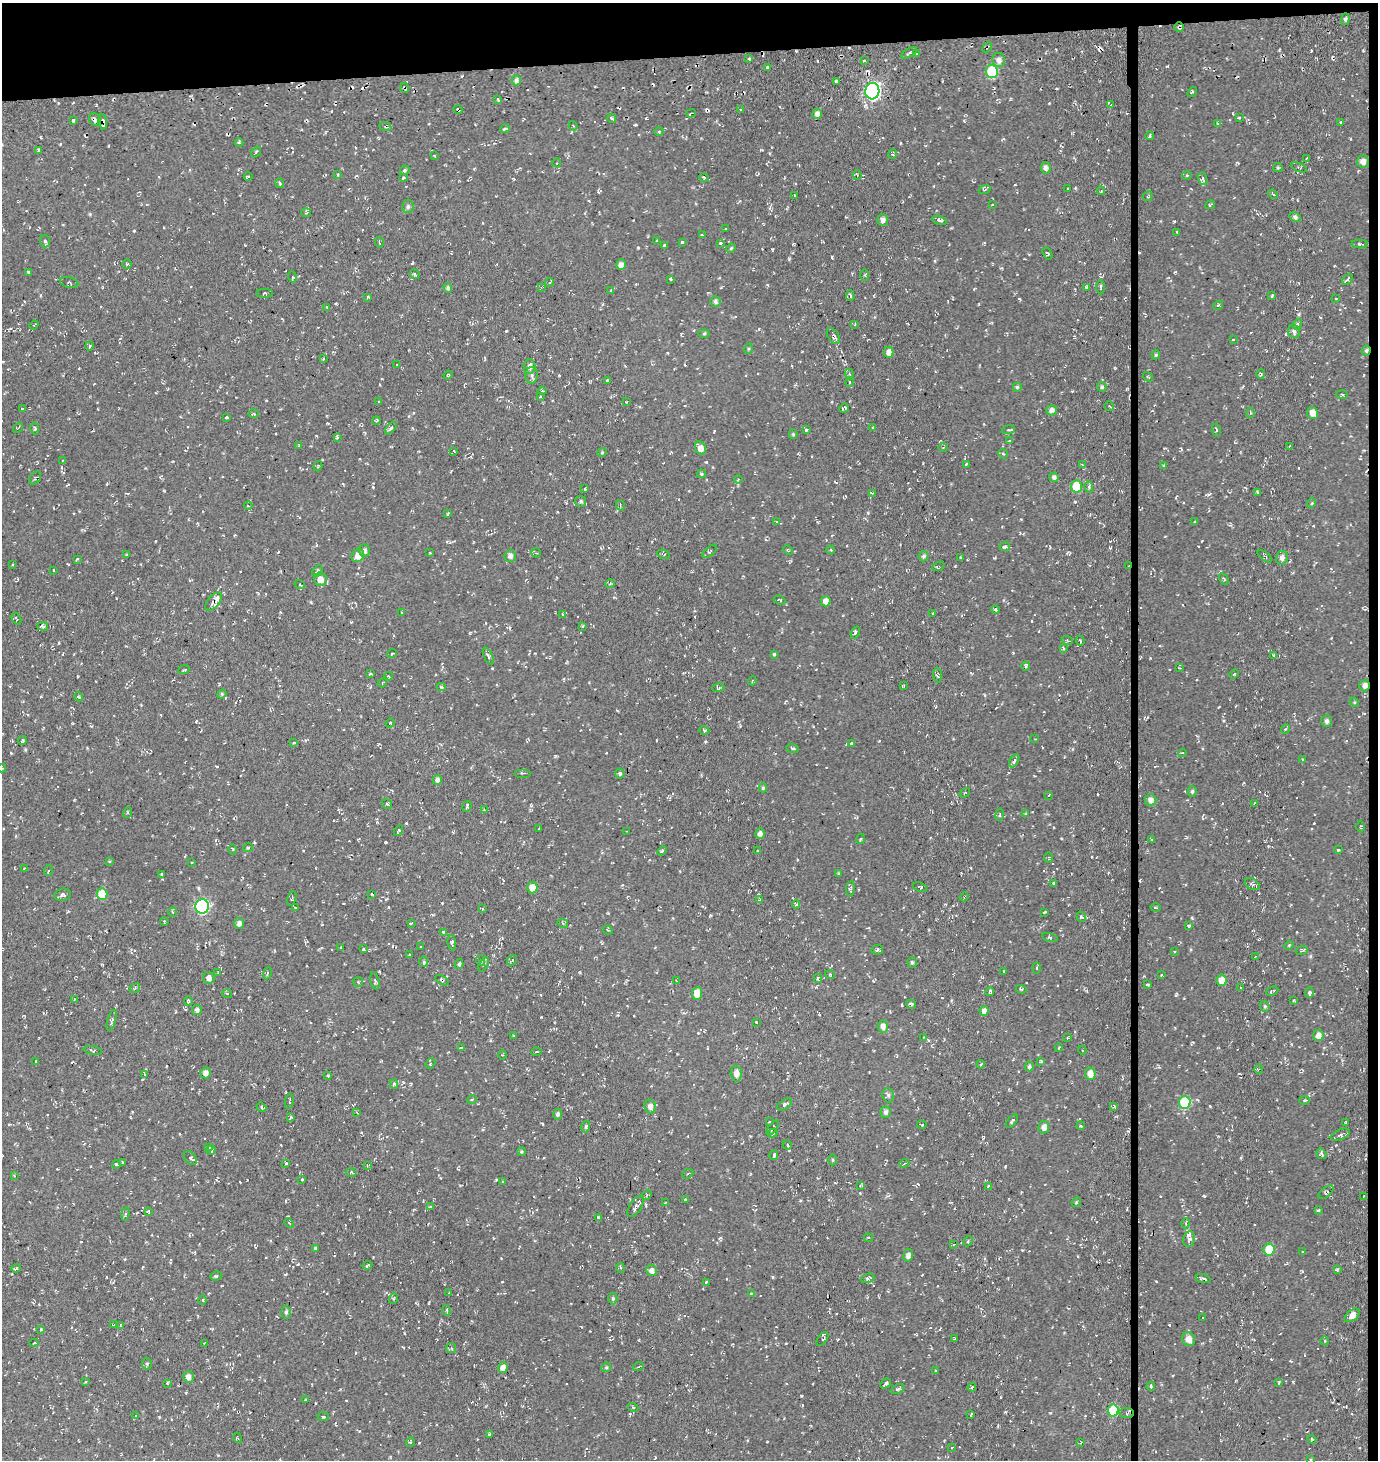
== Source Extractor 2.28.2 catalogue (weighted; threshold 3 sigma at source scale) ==
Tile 3 of 3 x 3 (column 3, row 1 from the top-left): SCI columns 2781-4156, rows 3046-4503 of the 4198 x 4559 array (HDU 1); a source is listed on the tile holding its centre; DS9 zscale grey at full resolution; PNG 1380 x 1462 px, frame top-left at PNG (2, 3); each listed source drawn as its Kron ellipse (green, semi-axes under 4 px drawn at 4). Shown black and unused: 5% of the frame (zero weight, under 3 of 4 exposures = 5% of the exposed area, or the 3 px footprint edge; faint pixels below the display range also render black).
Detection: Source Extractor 2.28.2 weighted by HDU 2 'WHT'; one run over the whole footprint, this tile lists its part. Background 0.00417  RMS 0.0048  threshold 0.0217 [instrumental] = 3 sigma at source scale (4.5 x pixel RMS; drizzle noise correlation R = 1.50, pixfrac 1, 0.0396/0.0396 arcsec/px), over >= 5 px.
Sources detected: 739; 50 cosmic-ray / hot-pixel residue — neither listed nor drawn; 8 inside a brighter listed object's ellipse — not listed separately; of the other 681, all 500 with FLUX_AUTO >= 0.422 (the completeness limit of this list) listed and drawn (181 fainter detections not listed), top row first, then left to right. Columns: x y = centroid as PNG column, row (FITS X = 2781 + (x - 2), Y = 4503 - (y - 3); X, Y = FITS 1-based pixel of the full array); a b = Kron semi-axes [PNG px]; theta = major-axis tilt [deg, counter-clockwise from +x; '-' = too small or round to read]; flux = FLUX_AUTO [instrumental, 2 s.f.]
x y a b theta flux
1345 19 6 4 88 0.93
1179 27 5 4 - 0.8
987 47 6 2 45 0.44
909 53 9 2 32 0.71
917 54 3 3 - 0.49
749 59 3 3 - 0.6
864 60 3 2 - 0.68
999 60 7 6 - 2.2
767 67 3 2 - 0.61
992 71 6 6 - 26
516 80 5 4 - 1.2
837 81 3 3 - 18
405 88 5 3 - 0.57
872 91 8 7 - 130
1192 92 5 3 - 0.47
498 99 4 2 - 0.46
1111 104 4 3 - 0.49
458 110 4 3 - 0.53
741 110 4 3 - 1.2
691 113 5 2 - 0.5
817 114 5 4 - 1.8
612 118 5 3 - 0.71
1239 118 3 3 - 0.57
73 120 4 3 - 0.58
95 120 6 5 - 1.7
103 122 8 4 -83 1.5
1341 122 3 2 - 0.58
1218 123 4 3 - 0.58
573 126 5 4 - 0.53
385 127 6 2 -21 0.49
505 128 5 3 - 1.3
659 131 4 3 - 0.42
1150 136 4 3 - 0.69
239 143 4 4 - 0.63
39 150 4 2 - 0.47
256 152 6 3 53 0.62
892 154 5 4 - 0.61
434 156 3 2 - 0.43
1306 158 3 3 - 0.78
1363 161 6 6 - 2.3
557 163 4 4 - 0.56
1299 167 8 3 -23 0.77
1046 168 5 5 - 1.7
1278 168 5 4 - 0.56
405 170 5 4 - 0.81
338 175 3 3 - 0.62
857 175 5 4 - 0.61
1187 175 5 3 - 0.51
248 176 4 3 - 0.43
403 178 4 3 - 0.85
704 178 5 3 - 0.63
1203 179 7 4 -72 0.79
280 183 5 3 - 0.73
1068 189 3 3 - 0.43
985 190 6 3 20 0.58
1101 191 4 3 - 0.58
1273 194 5 3 - 0.45
794 195 3 2 - 0.59
1148 196 5 3 - 0.44
992 205 3 2 - 0.46
1210 205 5 3 - 0.55
408 207 6 6 - 1.2
306 213 5 4 - 0.55
1295 217 6 4 -30 1.1
883 220 6 5 - 1.7
940 220 8 4 -13 0.78
726 229 4 2 - 0.5
1177 232 4 3 - 0.42
702 235 3 3 - 0.45
45 241 6 4 -73 0.8
657 241 4 3 - 0.47
379 242 5 3 - 0.69
682 242 3 3 - 0.9
720 243 4 3 - 0.48
1360 244 8 4 -2 0.99
664 245 3 2 - 0.47
731 248 5 4 - 0.51
1047 253 6 3 -58 0.55
127 264 4 4 - 0.66
621 265 5 5 - 2.4
28 272 4 3 - 0.84
415 274 5 4 - 0.65
865 275 5 3 - 0.51
292 277 5 4 - 0.65
671 279 3 2 - 0.5
1347 279 6 3 47 0.99
69 282 9 5 -15 1
550 282 4 2 - 0.5
541 287 4 4 - 0.55
1087 287 4 3 - 1.2
1101 287 7 3 -89 0.81
448 288 5 4 - 0.96
611 291 4 4 - 0.57
265 293 8 3 0 0.59
850 295 5 4 - 1.1
1272 296 4 2 - 0.58
367 297 4 3 - 0.57
1336 298 2 2 - 0.42
715 302 5 5 - 1.1
1218 305 5 4 - 0.66
327 307 3 3 - 0.61
855 324 4 3 - 0.46
1297 324 5 4 - 0.7
34 325 4 4 - 0.5
1294 331 7 6 - 1.5
704 334 5 4 - 0.59
833 336 8 5 -55 1.4
1233 339 3 2 - 0.43
90 346 4 3 - 0.45
748 349 5 3 - 0.54
1366 350 5 4 - 0.87
889 352 5 4 - 2.9
1156 355 4 4 - 0.6
323 359 3 3 - 0.49
397 364 3 2 - 0.44
529 366 7 6 - 2.4
849 374 6 3 -70 0.78
1261 374 4 4 - 0.52
448 375 5 3 - 0.47
532 375 8 6 -90 1.5
1148 377 5 3 - 0.43
607 381 4 3 - 1.2
849 382 5 3 - 0.54
1017 387 5 5 - 0.64
1102 387 5 4 - 0.81
542 391 4 4 - 0.71
1342 395 6 4 -3 0.59
540 397 4 3 - 0.62
379 402 3 3 - 0.5
626 402 3 3 - 0.42
1109 406 5 3 - 0.55
22 408 3 2 - 0.45
844 408 5 4 - 0.92
1052 410 5 5 - 1.7
1250 413 5 3 - 0.51
1312 413 6 5 - 3.2
254 414 5 3 - 0.49
226 417 3 3 - 0.76
376 420 4 3 - 0.57
18 428 6 2 55 0.52
35 428 6 4 -79 0.73
391 428 7 3 49 0.93
872 428 4 3 - 0.67
806 430 4 3 - 0.64
1008 430 7 4 12 0.65
1216 430 6 2 -78 0.45
793 434 5 4 - 0.63
337 437 4 4 - 0.55
1009 441 4 3 - 0.57
299 445 4 3 - 0.52
1290 446 2 2 - 0.43
943 447 5 3 - 0.45
700 448 6 5 - 3.2
454 451 3 2 - 0.74
602 452 4 4 - 0.53
1003 454 5 4 - 0.57
63 460 3 2 - 0.46
966 464 3 2 - 0.79
1082 465 3 2 - 0.46
1164 465 4 3 - 0.75
318 466 5 4 - 0.55
702 474 4 4 - 0.63
1054 477 5 4 - 1.4
35 478 7 5 49 0.87
738 479 4 4 - 0.48
1076 486 6 5 - 15
1089 487 5 4 - 0.86
585 489 3 3 - 0.85
1257 492 4 3 - 0.46
872 493 4 3 - 0.46
581 501 5 5 - 0.86
1312 503 5 3 - 0.44
620 505 5 3 - 0.47
248 506 4 3 - 0.43
448 514 3 2 - 0.44
777 522 4 4 - 0.51
1195 522 4 3 - 0.51
1005 547 5 3 - 1.5
788 550 5 3 - 0.48
830 550 4 3 - 0.57
365 551 6 5 - 1.5
710 551 8 4 40 0.86
430 552 3 2 - 0.44
536 553 5 4 - 0.63
664 554 7 3 -20 0.63
126 555 4 3 - 0.47
358 556 7 6 - 4
510 556 6 5 - 1.8
924 556 5 5 - 0.96
1265 556 8 3 -39 0.63
961 558 4 2 - 0.53
1282 558 7 6 - 2
77 559 4 2 - 0.61
13 564 3 2 - 0.5
938 566 6 3 22 0.55
1128 566 3 2 - 0.51
54 570 3 2 - 0.44
317 571 6 4 59 0.93
320 579 7 6 - 3.4
1224 579 6 2 -58 0.47
610 584 5 3 - 0.48
300 585 5 3 - 0.43
779 600 6 3 -25 0.53
213 601 11 5 48 2
826 601 5 5 - 3.3
995 609 4 4 - 0.79
402 612 3 2 - 0.45
932 613 3 2 - 0.52
562 614 4 2 - 0.54
16 619 6 3 -61 0.61
43 626 5 4 - 1.1
582 626 3 3 - 0.68
855 633 6 4 68 0.89
1067 640 5 3 - 0.52
1080 641 5 3 - 0.58
1063 649 4 3 - 0.63
392 653 5 3 - 0.45
775 654 3 3 - 0.91
1274 655 3 2 - 0.47
488 656 9 4 -65 1.2
1026 666 4 4 - 0.56
1179 668 3 2 - 0.48
184 670 6 3 19 0.52
371 674 3 3 - 0.78
1234 674 5 3 - 0.45
938 675 7 4 -86 0.79
389 676 4 3 - 0.45
752 681 4 3 - 0.45
382 683 5 3 - 0.52
1365 685 6 5 - 2.2
903 686 3 3 - 0.45
441 687 4 4 - 0.62
718 688 6 4 18 0.6
222 694 5 4 - 0.56
79 697 4 3 - 0.44
1354 702 5 4 - 0.46
1326 721 6 5 - 1.3
390 723 4 3 - 0.52
1286 729 5 3 - 0.47
704 730 5 3 - 0.5
1035 739 3 3 - 0.43
22 740 4 2 - 0.6
294 742 3 3 - 0.51
851 744 3 3 - 0.9
793 748 6 3 -20 0.62
1182 753 4 3 - 0.65
1303 759 3 2 - 0.55
1014 761 7 4 58 1.7
2 768 4 3 - 1
523 773 8 2 0 0.52
620 773 5 5 - 0.84
437 780 5 4 - 1.6
763 788 4 4 - 0.62
1192 791 5 4 - 0.85
965 793 5 3 - 0.43
1049 795 3 2 - 0.7
1150 800 6 5 - 2.4
1254 803 3 2 - 0.64
387 804 5 3 - 0.53
467 806 6 3 71 0.87
484 810 3 2 - 0.76
127 813 5 3 - 0.51
1026 814 4 3 - 0.69
1000 815 6 3 81 0.54
1360 826 6 3 89 0.55
539 829 3 2 - 0.45
398 831 5 3 - 0.83
627 831 3 2 - 0.42
760 834 5 4 - 2.2
860 839 5 3 - 0.49
1152 839 3 3 - 0.45
248 847 5 3 - 0.42
233 849 5 4 - 0.6
1338 850 4 3 - 0.49
662 851 5 3 - 0.58
758 851 3 3 - 0.68
1049 857 5 3 - 0.5
109 861 3 3 - 0.48
191 862 3 2 - 0.47
25 869 4 2 - 0.5
48 871 5 3 - 0.5
839 873 4 3 - 0.48
162 874 3 3 - 1.1
1054 883 3 3 - 0.59
1252 884 8 5 -29 1.1
532 887 6 5 - 5.6
920 887 7 3 -20 0.66
850 889 8 4 83 1
102 894 6 5 - 12
372 894 4 3 - 0.48
63 895 8 6 9 1.6
964 897 5 3 - 0.51
292 898 7 2 74 0.5
759 900 4 3 - 0.44
796 904 4 4 - 0.63
202 906 7 7 - 67
1156 907 5 2 - 0.44
295 908 3 2 - 0.44
482 909 3 3 - 0.56
173 912 5 4 - 0.72
1044 912 3 2 - 0.43
1081 917 5 4 - 0.8
164 921 4 3 - 0.44
239 923 5 5 - 2
411 923 3 2 - 0.48
563 923 5 4 - 0.57
1189 926 4 3 - 0.44
608 930 5 3 - 0.45
443 932 4 4 - 0.53
1050 937 8 3 -13 0.63
452 943 8 4 -84 0.92
1289 945 5 3 - 0.45
341 947 3 3 - 0.55
420 947 3 2 - 0.45
363 949 4 4 - 0.77
877 950 6 5 - 1.3
1302 950 6 4 20 0.71
1174 952 3 3 - 0.43
409 954 3 2 - 0.46
1255 956 3 3 - 0.43
512 960 5 4 - 0.75
481 961 5 3 - 0.5
424 962 5 4 - 1
912 962 5 4 - 0.84
459 964 5 4 - 0.83
484 964 8 2 60 0.57
1036 968 5 3 - 0.57
1004 971 3 2 - 0.79
218 973 4 2 - 0.56
267 973 6 3 80 0.51
830 975 5 3 - 0.43
1162 975 3 2 - 0.43
209 978 6 6 - 1.8
818 978 4 3 - 0.87
442 980 7 3 -28 0.51
1222 980 5 5 - 6.4
375 981 9 4 -78 0.75
677 981 3 3 - 0.44
358 982 5 5 - 0.71
1147 985 3 3 - 0.76
135 988 6 3 37 0.64
1241 988 3 3 - 0.51
1021 989 5 3 - 0.5
1272 991 6 3 24 0.87
990 992 4 3 - 1
227 993 5 3 - 0.43
697 993 6 5 - 5.9
1309 993 5 4 - 1.1
74 999 3 3 - 0.47
1294 1000 3 3 - 0.46
188 1001 4 4 - 0.82
911 1004 5 3 - 0.81
1265 1006 5 4 - 0.73
197 1010 5 4 - 1.7
984 1011 5 4 - 2.3
112 1020 11 4 74 1.2
756 1022 3 3 - 0.52
883 1026 6 5 - 2.4
513 1035 3 3 - 0.61
1318 1035 5 5 - 2.8
924 1037 3 2 - 0.48
1067 1038 3 3 - 0.49
1059 1047 4 3 - 0.45
461 1048 3 3 - 0.97
93 1050 9 4 -12 0.76
1082 1050 4 4 - 0.64
536 1052 5 3 - 0.55
502 1055 5 3 - 0.54
36 1061 3 3 - 0.52
1041 1061 4 3 - 0.63
430 1063 6 3 56 0.77
981 1064 4 3 - 0.47
1029 1067 5 4 - 1
1259 1069 4 4 - 0.63
205 1073 5 5 - 2.3
736 1074 8 5 -87 2.8
1090 1074 6 5 - 4.1
144 1075 4 4 - 0.77
328 1075 4 3 - 0.7
394 1084 5 4 - 0.72
888 1095 7 5 -76 1.1
472 1099 5 3 - 0.49
1304 1100 5 3 - 0.49
289 1101 7 3 83 0.61
1185 1102 6 6 - 30
785 1104 8 4 32 0.92
1114 1106 3 3 - 0.64
261 1107 5 4 - 0.86
650 1107 7 6 - 2.1
357 1112 4 3 - 0.45
886 1112 6 5 - 1.6
557 1114 5 4 - 1.2
291 1117 4 4 - 0.5
1012 1121 8 3 50 0.71
769 1122 3 3 - 0.5
1346 1122 3 2 - 0.49
922 1125 4 2 - 0.5
1081 1126 4 3 - 0.47
586 1127 6 4 74 1.2
1044 1127 6 5 - 2.5
773 1128 8 2 53 0.57
773 1133 5 4 - 0.68
1340 1135 10 5 23 1.2
787 1145 5 4 - 0.63
209 1147 4 4 - 0.48
211 1150 5 3 - 0.66
521 1152 4 4 - 0.63
1321 1154 5 4 - 0.9
774 1155 5 3 - 1.1
190 1158 8 5 -51 1.1
832 1160 5 3 - 0.43
122 1163 4 3 - 0.59
286 1163 4 3 - 0.48
904 1163 5 4 - 0.65
116 1165 4 3 - 1
367 1165 4 3 - 0.51
351 1172 5 4 - 0.66
688 1174 6 4 24 0.72
14 1176 4 3 - 0.44
302 1179 3 3 - 0.43
503 1181 3 3 - 0.64
860 1186 3 3 - 0.45
988 1186 3 2 - 0.5
1326 1192 9 5 38 0.88
647 1195 5 4 - 0.71
1364 1196 3 2 - 0.45
685 1200 3 2 - 0.76
1076 1202 5 4 - 0.54
666 1203 3 3 - 0.66
636 1206 12 6 56 2.4
430 1207 4 3 - 0.62
148 1211 4 3 - 0.54
1318 1211 4 2 - 0.54
125 1214 7 3 80 0.59
598 1217 4 3 - 0.65
289 1223 5 3 - 0.48
1186 1223 5 3 - 0.6
868 1238 5 4 - 0.67
1189 1239 8 5 79 1.5
968 1241 5 4 - 0.66
953 1244 3 2 - 0.49
315 1248 3 3 - 0.64
1269 1249 6 5 - 11
1303 1252 3 2 - 0.49
908 1255 6 5 - 1.8
367 1265 5 3 - 1
16 1268 5 3 - 0.55
620 1268 5 4 - 0.78
1337 1269 4 3 - 0.56
652 1271 5 5 - 1.7
216 1276 6 4 15 0.82
868 1278 7 4 19 1.3
1203 1279 8 3 -17 1.4
706 1282 3 3 - 0.88
449 1293 3 3 - 0.43
751 1293 3 3 - 0.56
613 1298 6 4 -90 0.71
393 1299 5 3 - 0.45
203 1300 5 3 - 0.49
447 1310 5 2 - 0.58
286 1312 6 4 88 1
1352 1315 8 5 38 3.4
1203 1318 3 2 - 0.53
114 1325 4 3 - 0.49
120 1326 4 4 - 0.62
41 1329 4 3 - 0.52
822 1339 8 4 52 0.93
954 1339 4 2 - 0.63
1189 1339 7 6 - 3.4
1324 1341 4 3 - 0.5
34 1343 4 3 - 0.58
204 1343 3 2 - 0.42
451 1348 5 4 - 0.78
147 1364 6 5 - 0.8
606 1367 5 4 - 0.67
638 1367 5 3 - 0.53
503 1368 5 4 - 2.6
935 1370 3 2 - 0.7
188 1377 6 5 - 2.6
85 1382 4 2 - 0.43
167 1383 3 3 - 0.49
1279 1383 4 3 - 0.73
885 1384 6 3 42 1.4
1151 1386 4 3 - 0.63
972 1387 4 3 - 0.43
898 1389 7 4 25 0.81
305 1400 3 3 - 0.43
633 1407 5 3 - 0.47
1113 1410 6 5 - 19
1127 1413 7 5 -5 1.2
971 1414 4 2 - 0.72
136 1416 3 3 - 0.43
323 1417 6 3 -9 0.44
489 1434 3 3 - 0.55
238 1438 5 2 - 0.56
1312 1439 4 3 - 0.65
410 1442 4 4 - 0.53
1080 1443 3 2 - 0.65
952 1447 3 2 - 0.56
1310 1460 3 3 - 0.56
Overlapping masked pixels (flux is a lower limit): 12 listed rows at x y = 1179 27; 987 47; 405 88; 458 110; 95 120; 103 122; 1366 350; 1128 566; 213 601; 1365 685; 442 980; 1127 1413
Isophote crosses this tile's border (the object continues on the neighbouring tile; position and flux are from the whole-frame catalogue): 2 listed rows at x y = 2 768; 1310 1460
Unlisted compact peaks at least as high as the median listed source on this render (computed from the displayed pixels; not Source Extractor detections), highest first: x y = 706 462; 801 1396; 134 231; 772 249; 1167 66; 789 259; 1176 995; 541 1017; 496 1180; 1075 502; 1293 1382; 1209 494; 1150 658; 90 214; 868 513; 773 1277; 1005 1166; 530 597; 412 263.